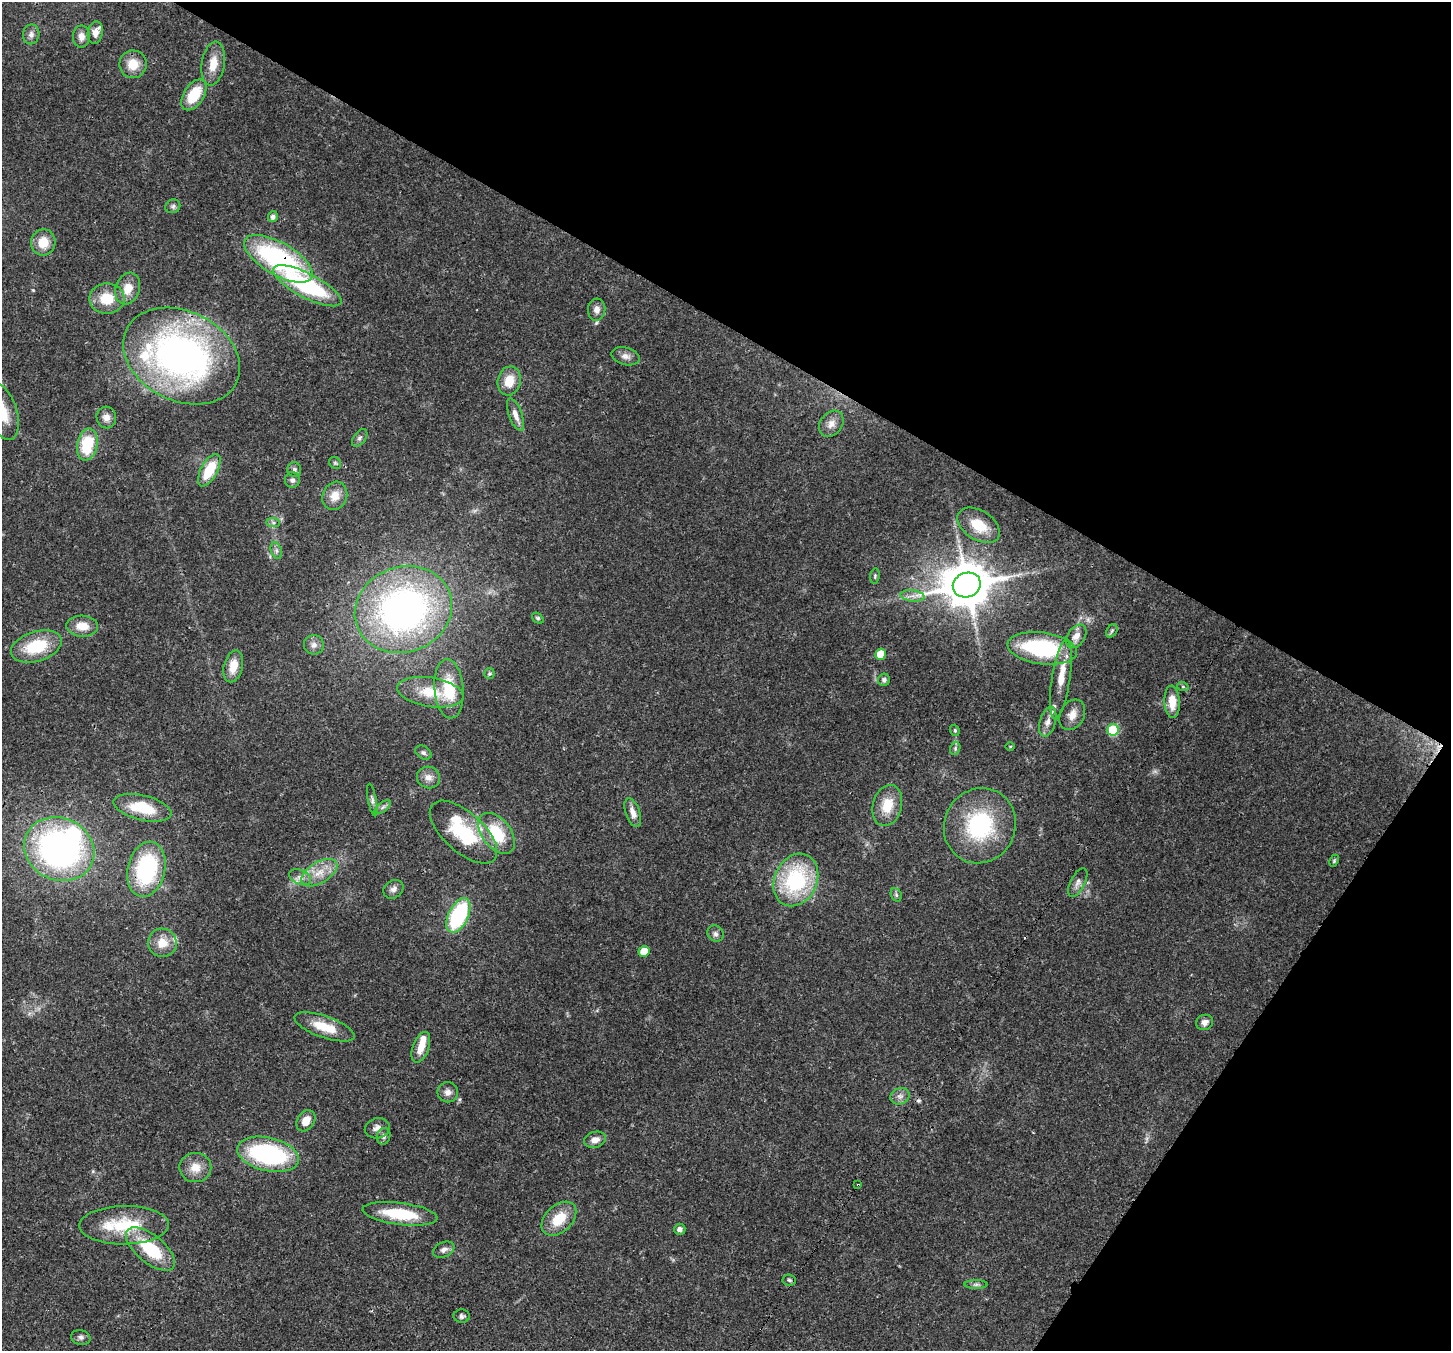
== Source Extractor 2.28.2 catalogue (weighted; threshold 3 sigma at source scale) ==
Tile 8 of 4 x 4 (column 4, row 2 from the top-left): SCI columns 4419-5867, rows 3051-4399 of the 5932 x 6037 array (HDU 1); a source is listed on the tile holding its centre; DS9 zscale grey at full resolution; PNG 1453 x 1353 px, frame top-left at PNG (2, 2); each listed source drawn as its Kron ellipse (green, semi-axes under 4 px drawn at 4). Shown black and unused: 31% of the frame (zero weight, under 3 of 4 exposures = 7% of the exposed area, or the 3 px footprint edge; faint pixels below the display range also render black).
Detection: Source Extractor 2.28.2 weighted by HDU 2 'WHT'; one run over the whole footprint, this tile lists its part. Background 0.103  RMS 0.004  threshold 0.0179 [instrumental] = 3 sigma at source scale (4.5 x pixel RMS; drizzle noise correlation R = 1.50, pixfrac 1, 0.0396/0.0396 arcsec/px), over >= 5 px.
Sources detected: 112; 2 inside a brighter object's white glare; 3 cosmic-ray / hot-pixel residue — neither listed nor drawn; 5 inside a brighter listed object's ellipse — not listed separately; the other 102 listed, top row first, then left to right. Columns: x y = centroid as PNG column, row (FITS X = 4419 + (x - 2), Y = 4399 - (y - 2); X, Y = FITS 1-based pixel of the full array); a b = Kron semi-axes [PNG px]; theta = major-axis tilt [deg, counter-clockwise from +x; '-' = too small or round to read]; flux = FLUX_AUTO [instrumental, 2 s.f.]
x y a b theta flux
95 33 11 7 80 2.7
31 34 10 8 79 1.7
81 37 11 8 89 2.4
133 64 14 13 - 6.5
213 64 22 11 81 6.3
194 95 17 10 58 13
173 206 7 7 - 1.1
273 217 5 5 - 1.6
43 242 13 12 - 6.8
278 259 38 16 -30 64
307 286 38 12 -27 45
128 288 16 12 71 5.5
107 298 17 15 0 9.7
597 310 11 8 85 2.3
182 356 61 45 -26 160
626 356 14 8 -15 2.4
509 381 15 11 76 7.2
2 412 29 14 -73 10
515 415 17 6 -69 3.2
106 417 11 10 - 2.6
831 424 14 10 51 3.3
360 438 10 6 53 1.2
87 444 16 10 79 17
335 463 6 5 - 0.72
294 469 7 7 - 1.2
209 470 18 8 61 13
292 480 7 7 - 1.4
335 496 14 12 65 5.2
273 523 7 4 -1 0.87
979 525 23 14 -33 11
276 551 8 5 -71 1.2
875 576 7 4 83 0.65
967 585 14 12 20 1600
912 596 12 5 -7 2.2
403 610 49 42 20 160
538 618 6 4 -40 0.65
82 626 16 10 -3 5.8
1112 631 7 5 59 0.76
1076 636 13 8 55 3.5
314 645 10 9 - 2
36 646 26 15 17 18
1042 648 35 16 -8 43
881 654 5 5 - 8.7
233 666 16 9 76 6
489 673 5 5 - 0.67
1061 679 40 9 81 8.5
884 680 6 6 - 1
1183 687 6 3 -20 0.48
449 689 30 14 -85 15
430 692 33 14 -9 12
1172 702 16 7 -87 6.7
1072 715 16 12 61 3.9
1048 722 15 8 73 3
955 730 6 4 -70 0.6
1113 730 6 5 - 21
1010 746 5 3 - 0.4
955 748 7 5 73 0.76
423 753 9 6 -32 1.1
428 777 12 10 -23 3
372 800 16 4 -79 1.3
887 805 21 14 75 9.1
383 807 9 4 36 1
142 808 29 12 -14 15
633 813 15 7 -70 3.2
980 826 38 35 63 39
463 832 41 19 -42 28
496 833 23 14 -52 16
59 849 36 31 -25 130
1334 861 6 4 64 0.57
146 869 28 19 77 41
319 873 20 10 31 6.4
300 877 11 7 -22 2.3
796 880 27 21 65 38
1078 883 16 7 63 2.1
393 889 10 8 34 1.8
896 895 7 5 -69 0.77
458 915 18 10 64 39
715 934 8 7 - 1.5
162 943 14 14 - 6.3
644 951 5 5 - 7
1205 1022 9 7 22 2.1
324 1027 31 11 -19 9.9
421 1047 16 8 70 5.2
448 1092 10 10 - 2.3
900 1096 10 8 21 1.9
306 1121 11 8 58 4.5
377 1128 12 10 13 2.5
383 1136 8 6 74 1.3
595 1140 11 8 15 2.7
268 1154 31 16 -13 56
195 1167 16 14 -1 5.5
858 1185 3 3 - 0.81
400 1214 38 11 -7 18
559 1219 20 13 44 10
124 1225 45 19 1 22
680 1229 5 5 - 1.4
150 1249 29 14 -39 21
444 1250 11 7 24 1.9
789 1280 7 5 -6 0.74
976 1284 11 4 0 1.1
462 1316 8 6 -2 1.2
81 1337 10 7 -13 1.3
Overlapping masked pixels (flux is a lower limit): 3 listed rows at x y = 278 259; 146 869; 858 1185
Isophote crosses this tile's border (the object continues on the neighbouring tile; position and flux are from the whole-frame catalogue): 1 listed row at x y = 2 412